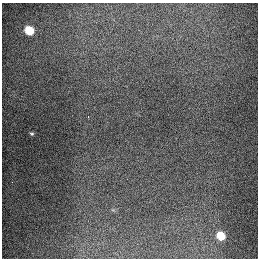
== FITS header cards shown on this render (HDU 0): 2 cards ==
NAXIS1  =                  256
NAXIS2  =                  256

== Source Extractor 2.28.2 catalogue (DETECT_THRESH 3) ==
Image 256 x 256 px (HDU 0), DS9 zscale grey, 1 PNG px = 1 image px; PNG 260 x 260 px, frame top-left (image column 1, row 256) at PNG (2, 3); no overlay
Background 1300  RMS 27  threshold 79.7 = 3 sigma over >= 5 px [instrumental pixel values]
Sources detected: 5; all 5 listed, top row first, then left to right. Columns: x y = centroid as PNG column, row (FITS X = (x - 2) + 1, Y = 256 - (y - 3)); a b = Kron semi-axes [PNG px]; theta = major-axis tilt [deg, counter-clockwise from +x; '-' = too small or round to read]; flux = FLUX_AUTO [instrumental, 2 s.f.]
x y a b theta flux
29 30 6 5 - 87000
88 117 3 2 - 2400
32 134 5 4 - 2600
12 182 2 2 - 3200
221 235 6 5 - 64000